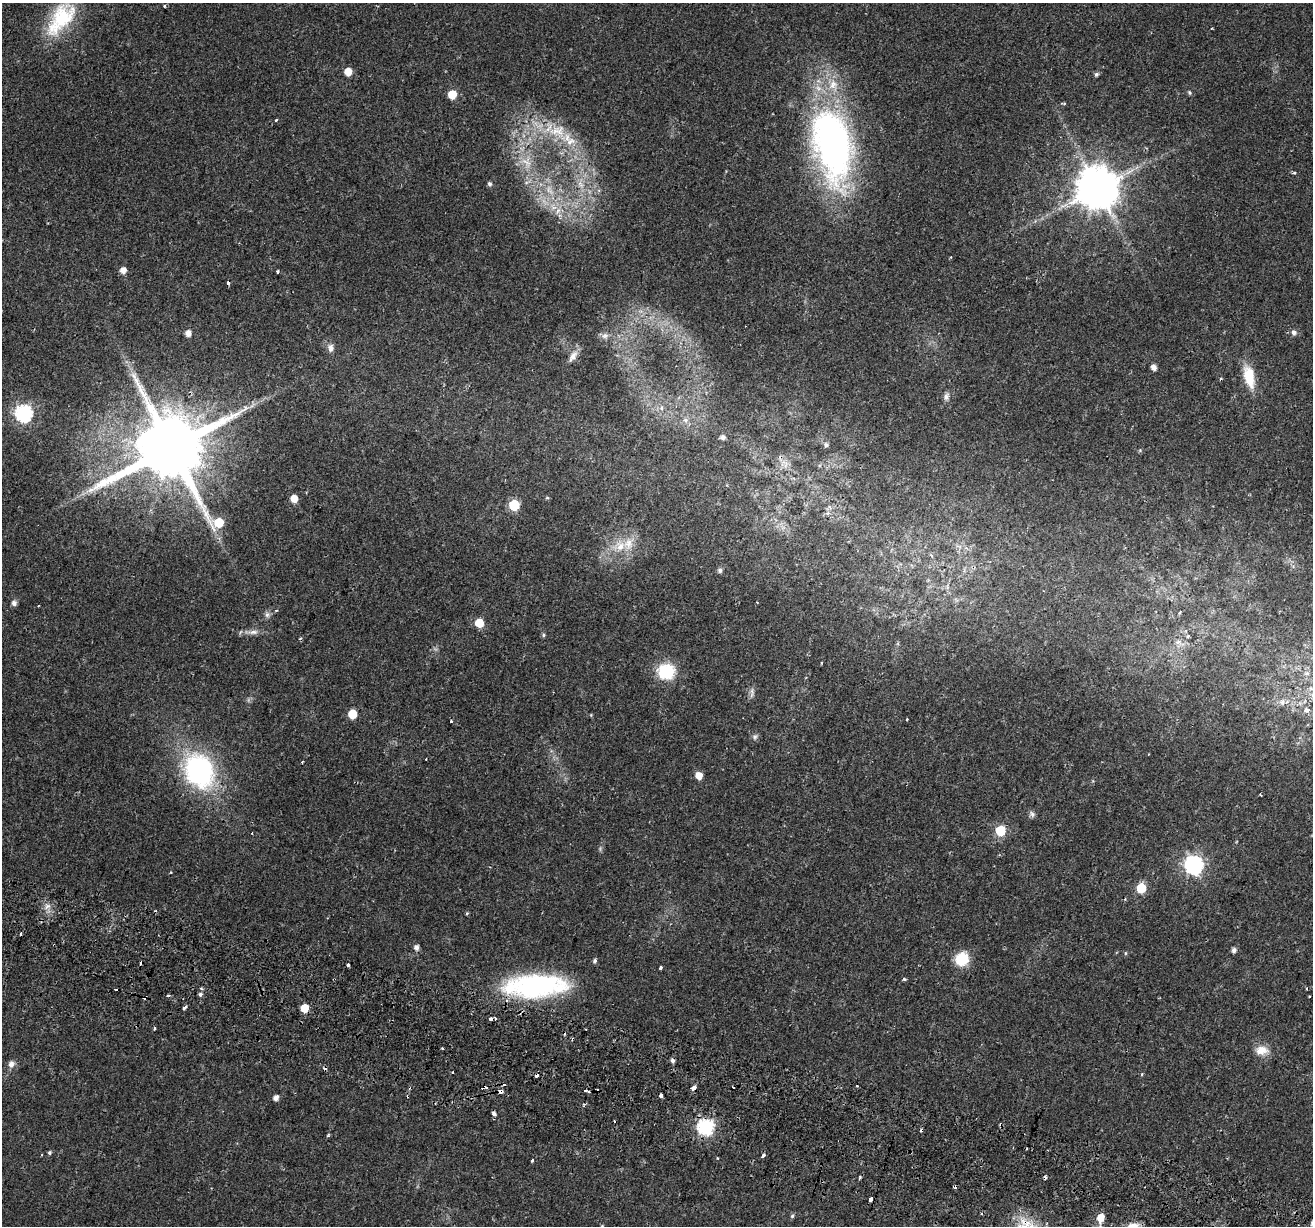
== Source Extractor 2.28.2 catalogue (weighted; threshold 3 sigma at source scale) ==
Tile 6 of 4 x 4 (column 2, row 2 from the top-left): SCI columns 1388-2698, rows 2801-4024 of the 5386 x 5541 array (HDU 1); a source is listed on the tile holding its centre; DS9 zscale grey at full resolution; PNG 1315 x 1228 px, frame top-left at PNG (2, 3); no overlay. Shown black and unused: <1% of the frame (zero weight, under 2 of 3 exposures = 5% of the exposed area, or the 3 px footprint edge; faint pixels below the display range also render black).
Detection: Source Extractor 2.28.2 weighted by HDU 2 'WHT'; one run over the whole footprint, this tile lists its part. Background 0.021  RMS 0.003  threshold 0.0135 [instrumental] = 3 sigma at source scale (4.5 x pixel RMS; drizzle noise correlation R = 1.50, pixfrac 1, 0.0396/0.0396 arcsec/px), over >= 5 px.
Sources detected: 127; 1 too faint to see at this stretch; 17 cosmic-ray / hot-pixel residue — not listed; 2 inside a brighter listed object's ellipse — not listed separately; the other 107 listed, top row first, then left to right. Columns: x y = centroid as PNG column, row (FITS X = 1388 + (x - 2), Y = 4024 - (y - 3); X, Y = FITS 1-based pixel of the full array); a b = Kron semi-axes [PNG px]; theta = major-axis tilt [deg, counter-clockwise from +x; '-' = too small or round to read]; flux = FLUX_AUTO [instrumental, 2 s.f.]
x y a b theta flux
165 6 3 3 - 0.55
61 19 51 25 54 20
348 72 5 5 - 4.6
1096 74 5 5 - 0.71
1189 92 6 5 - 0.56
452 94 6 5 - 7.5
1064 103 4 3 - 0.38
276 120 4 2 - 0.27
558 132 34 20 -34 14
833 145 80 38 -79 130
526 162 20 9 -43 4.7
1294 173 4 3 - 0.52
489 184 6 5 - 0.65
581 184 12 7 -53 2.2
1097 188 12 11 - 1100
558 211 11 6 65 1.6
123 270 5 5 - 2.5
278 271 3 3 - 0.48
228 283 3 3 - 1.1
1294 332 8 7 - 1.1
188 333 5 5 - 2.1
605 336 10 8 2 1.4
331 348 10 7 -80 1.5
573 356 16 8 54 2.2
1154 367 5 4 - 1.8
1249 376 27 12 -76 8
946 397 10 7 77 1.2
24 413 7 7 - 89
685 420 6 6 - 0.81
723 437 5 5 - 1.1
826 445 5 5 - 0.78
171 448 24 19 -63 4000
1140 450 5 5 - 0.37
785 464 15 7 -63 2.1
294 498 5 5 - 3.7
514 505 6 6 - 21
620 546 17 14 22 5.9
720 570 5 5 - 1
757 602 3 3 - 0.19
14 603 5 5 - 1.3
267 615 8 6 88 0.93
479 623 6 5 - 7.6
253 632 15 6 5 1.8
543 635 5 5 - 0.52
1188 636 5 3 - 0.33
1178 642 9 4 8 0.88
666 672 20 18 -5 11
1311 688 7 5 -44 0.75
752 693 15 5 87 1.2
1282 702 8 8 - 1.3
1307 710 10 7 -21 1.2
352 714 6 6 - 9.2
907 720 4 2 - 0.29
451 721 3 3 - 1.1
755 737 7 7 - 0.85
302 762 2 2 - 0.31
199 770 27 22 -68 59
699 775 6 5 - 3.4
1260 795 3 2 - 0.29
1032 814 9 6 -55 0.86
1000 831 6 6 - 17
1194 865 7 7 - 120
171 872 3 3 - 0.28
1141 888 6 6 - 12
47 906 7 4 19 0.88
467 913 4 3 - 0.3
21 934 4 3 - 1.6
416 947 6 5 - 1.3
1234 950 6 5 - 1.2
1125 953 5 4 - 0.33
962 959 15 13 54 8.5
595 960 5 4 - 0.66
348 965 3 3 - 1.4
660 967 4 3 - 0.98
904 979 5 3 - 0.57
535 986 67 24 3 51
1306 988 3 2 - 0.37
115 989 4 3 - 2.6
200 994 5 5 - 0.67
168 996 4 3 - 0.83
184 1008 4 3 - 1
304 1008 6 5 - 6.6
491 1019 5 3 - 2.9
154 1028 3 3 - 0.51
1261 1050 18 12 2 3.6
11 1064 8 7 - 1.7
453 1073 3 3 - 1
1142 1074 5 3 - 0.27
484 1087 6 3 18 1.7
694 1088 4 3 - 4.7
501 1091 4 3 - 2.4
585 1091 4 3 - 5.9
661 1095 3 3 - 2.1
276 1098 5 4 - 1.7
584 1104 5 4 - 0.42
494 1114 4 3 - 1.6
706 1127 7 7 - 73
328 1136 5 3 - 0.48
49 1153 5 5 - 0.49
763 1156 3 3 - 4.6
717 1158 3 3 - 0.36
532 1161 4 3 - 0.31
860 1177 5 3 - 0.4
871 1199 4 3 - 2.5
792 1216 6 5 - 0.55
1100 1218 9 7 78 3.2
602 1226 4 3 - 0.27
Overlapping masked pixels (flux is a lower limit): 8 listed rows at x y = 171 448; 785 464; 535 986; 304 1008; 491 1019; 484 1087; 501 1091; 871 1199
Isophote crosses this tile's border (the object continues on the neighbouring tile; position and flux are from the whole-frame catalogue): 1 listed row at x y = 602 1226